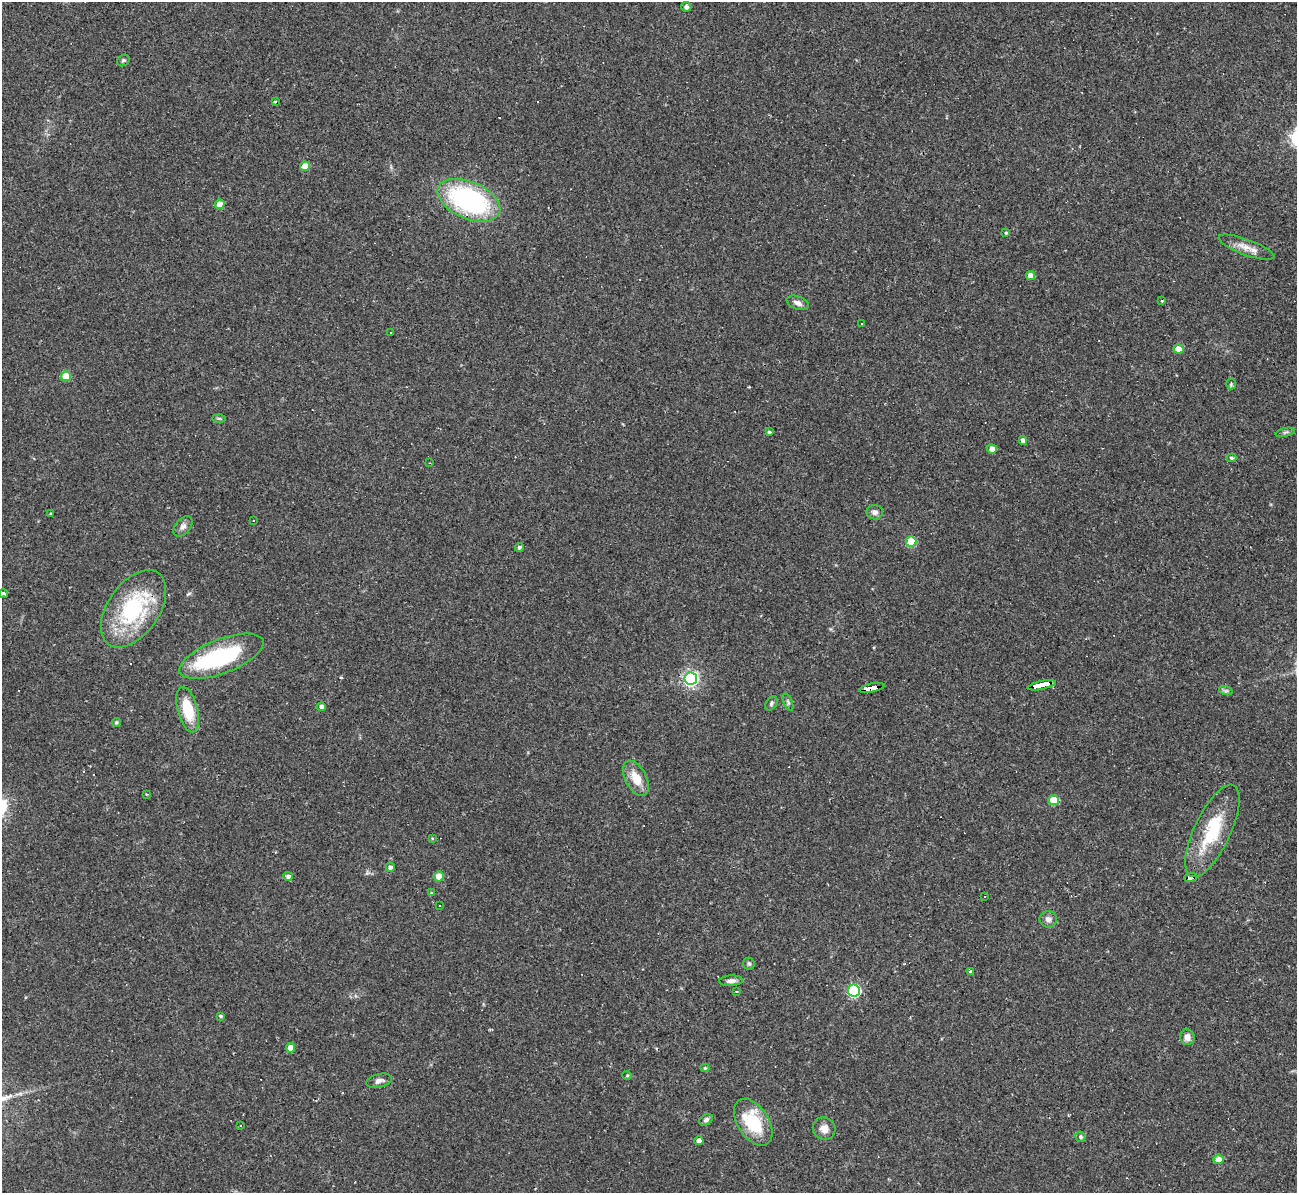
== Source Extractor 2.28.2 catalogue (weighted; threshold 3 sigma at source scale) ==
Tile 10 of 4 x 4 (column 2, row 3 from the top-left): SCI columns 1297-2591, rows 1332-2522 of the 5182 x 5165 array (HDU 1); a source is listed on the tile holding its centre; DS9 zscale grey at full resolution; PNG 1299 x 1195 px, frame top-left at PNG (2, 2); each listed source drawn as its Kron ellipse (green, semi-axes under 4 px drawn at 4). Shown black and unused: <1% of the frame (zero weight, under 2 of 3 exposures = <1% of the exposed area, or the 3 px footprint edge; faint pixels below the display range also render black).
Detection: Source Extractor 2.28.2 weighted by HDU 2 'WHT'; one run over the whole footprint, this tile lists its part. Background 0.11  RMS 0.0065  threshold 0.0293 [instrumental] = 3 sigma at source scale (4.5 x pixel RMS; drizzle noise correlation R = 1.50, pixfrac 1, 0.05/0.05 arcsec/px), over >= 5 px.
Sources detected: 84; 1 inside a brighter object's white glare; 11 cosmic-ray / hot-pixel residue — neither listed nor drawn; the other 72 listed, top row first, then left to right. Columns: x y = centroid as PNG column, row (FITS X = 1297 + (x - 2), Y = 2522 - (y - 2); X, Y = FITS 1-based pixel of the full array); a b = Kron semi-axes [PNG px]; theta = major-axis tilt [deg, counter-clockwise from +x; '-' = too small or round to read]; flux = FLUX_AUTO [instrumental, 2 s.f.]
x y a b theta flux
686 7 5 5 - 1.9
123 60 7 5 36 1.2
275 101 3 3 - 0.74
305 166 5 4 - 12
469 200 33 18 -23 110
220 204 5 4 - 7.6
1006 233 4 3 - 0.89
1246 247 30 7 -20 7.4
1030 276 4 4 - 5
1162 301 4 3 - 0.62
798 303 11 6 -21 3.5
862 323 3 2 - 0.82
391 332 3 3 - 1.3
1178 349 5 4 - 11
66 376 5 5 - 15
1231 384 5 5 - 0.94
219 418 6 4 -1 1.1
769 432 4 4 - 1.2
1285 432 10 4 13 1.3
1023 440 4 4 - 2.9
992 449 5 5 - 4.3
1231 458 5 4 - 1.2
430 463 3 2 - 0.42
875 512 8 7 - 2.8
51 513 4 2 - 0.46
254 520 3 3 - 1.9
183 526 12 7 50 2.9
911 542 5 5 - 26
519 547 4 4 - 1.4
4 594 4 3 - 1.4
133 609 43 25 55 64
221 656 45 17 21 57
691 679 6 6 - 170
1042 685 14 3 12 160
872 688 13 4 11 130
1226 691 7 4 -18 1.3
788 702 9 4 -66 1.3
771 703 8 5 53 1.4
322 707 4 4 - 3.1
188 709 23 10 -75 23
116 722 5 4 - 0.99
636 778 19 10 -62 11
147 794 3 2 - 0.67
1054 800 5 5 - 23
1212 831 50 18 65 36
432 838 4 4 - 0.64
390 867 4 4 - 2.5
288 876 5 4 - 2.2
439 876 5 5 - 5.5
1191 878 6 3 17 42
431 893 4 3 - 0.6
984 896 3 2 - 0.74
439 906 2 2 - 0.58
1048 919 8 8 - 3
749 964 6 5 - 1.2
971 971 4 3 - 1.4
731 981 12 5 3 2.7
736 991 3 3 - 1.1
854 991 6 6 - 82
221 1016 4 3 - 1.1
1187 1037 8 7 - 3.7
290 1048 4 4 - 6.8
705 1068 4 4 - 1.1
627 1075 5 4 - 0.73
379 1081 13 6 13 3.2
706 1120 7 5 34 1.6
753 1122 26 15 -56 30
240 1126 3 2 - 0.54
824 1129 12 10 -41 5.2
1080 1137 5 5 - 1.6
699 1141 4 4 - 4.9
1218 1159 5 4 - 11
Overlapping masked pixels (flux is a lower limit): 3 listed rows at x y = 1042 685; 872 688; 1191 878